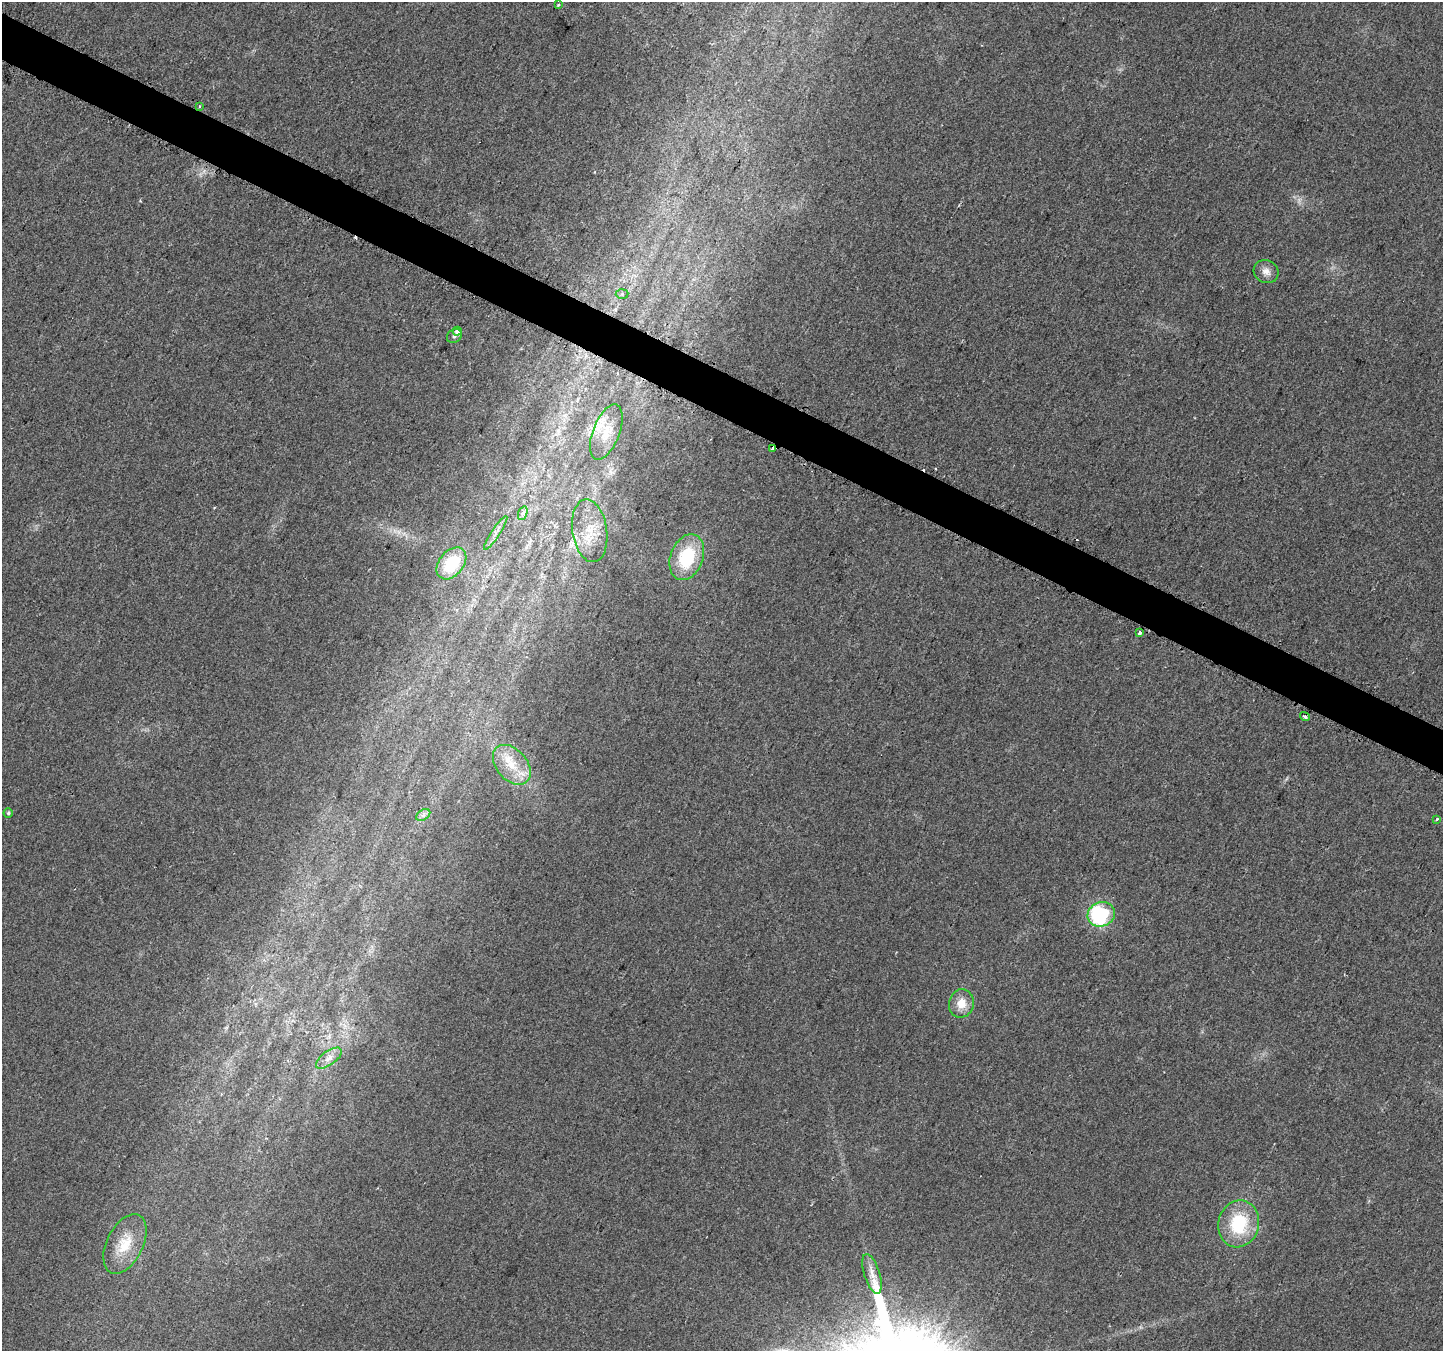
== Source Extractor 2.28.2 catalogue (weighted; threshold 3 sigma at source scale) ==
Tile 11 of 4 x 4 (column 3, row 3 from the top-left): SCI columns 2911-4351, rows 1631-2979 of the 5805 x 5898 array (HDU 1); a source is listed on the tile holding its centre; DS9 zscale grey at full resolution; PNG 1445 x 1353 px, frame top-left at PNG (2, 2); each listed source drawn as its Kron ellipse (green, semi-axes under 4 px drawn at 4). Shown black and unused: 3% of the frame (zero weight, under 2 of 3 exposures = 2% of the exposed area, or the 3 px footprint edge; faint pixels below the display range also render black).
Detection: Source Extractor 2.28.2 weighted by HDU 2 'WHT'; one run over the whole footprint, this tile lists its part. Background 0.033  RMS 0.0071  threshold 0.0318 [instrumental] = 3 sigma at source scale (4.5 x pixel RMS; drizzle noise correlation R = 1.50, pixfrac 1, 0.0396/0.0396 arcsec/px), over >= 5 px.
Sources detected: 31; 4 cosmic-ray / hot-pixel residue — neither listed nor drawn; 2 inside a brighter listed object's ellipse — not listed separately; the other 25 listed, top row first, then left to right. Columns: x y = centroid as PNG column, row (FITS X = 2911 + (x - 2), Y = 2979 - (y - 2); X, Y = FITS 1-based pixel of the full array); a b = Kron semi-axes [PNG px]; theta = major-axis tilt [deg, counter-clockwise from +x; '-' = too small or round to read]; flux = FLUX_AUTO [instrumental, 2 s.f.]
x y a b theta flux
558 5 4 3 - 0.68
200 107 3 3 - 1.5
1266 271 13 11 -34 4.9
622 294 6 5 - 1.6
457 331 4 4 - 4.5
454 336 8 6 35 1.8
606 432 29 13 69 14
773 449 4 3 - 12
523 513 7 4 71 1.9
590 531 31 17 -82 18
496 533 20 4 57 3.8
687 557 24 16 69 37
451 563 18 12 51 28
1140 633 4 3 - 5
1305 717 5 3 - 2.3
512 765 23 15 -49 18
8 813 4 4 - 1
423 815 8 5 35 2.2
1437 819 3 2 - 1.9
1101 914 14 12 23 62
961 1003 14 12 76 10
329 1058 15 7 37 5.1
1239 1224 24 20 77 40
125 1244 32 18 64 20
872 1274 21 7 -72 6.6
Overlapping masked pixels (flux is a lower limit): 1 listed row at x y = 773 449